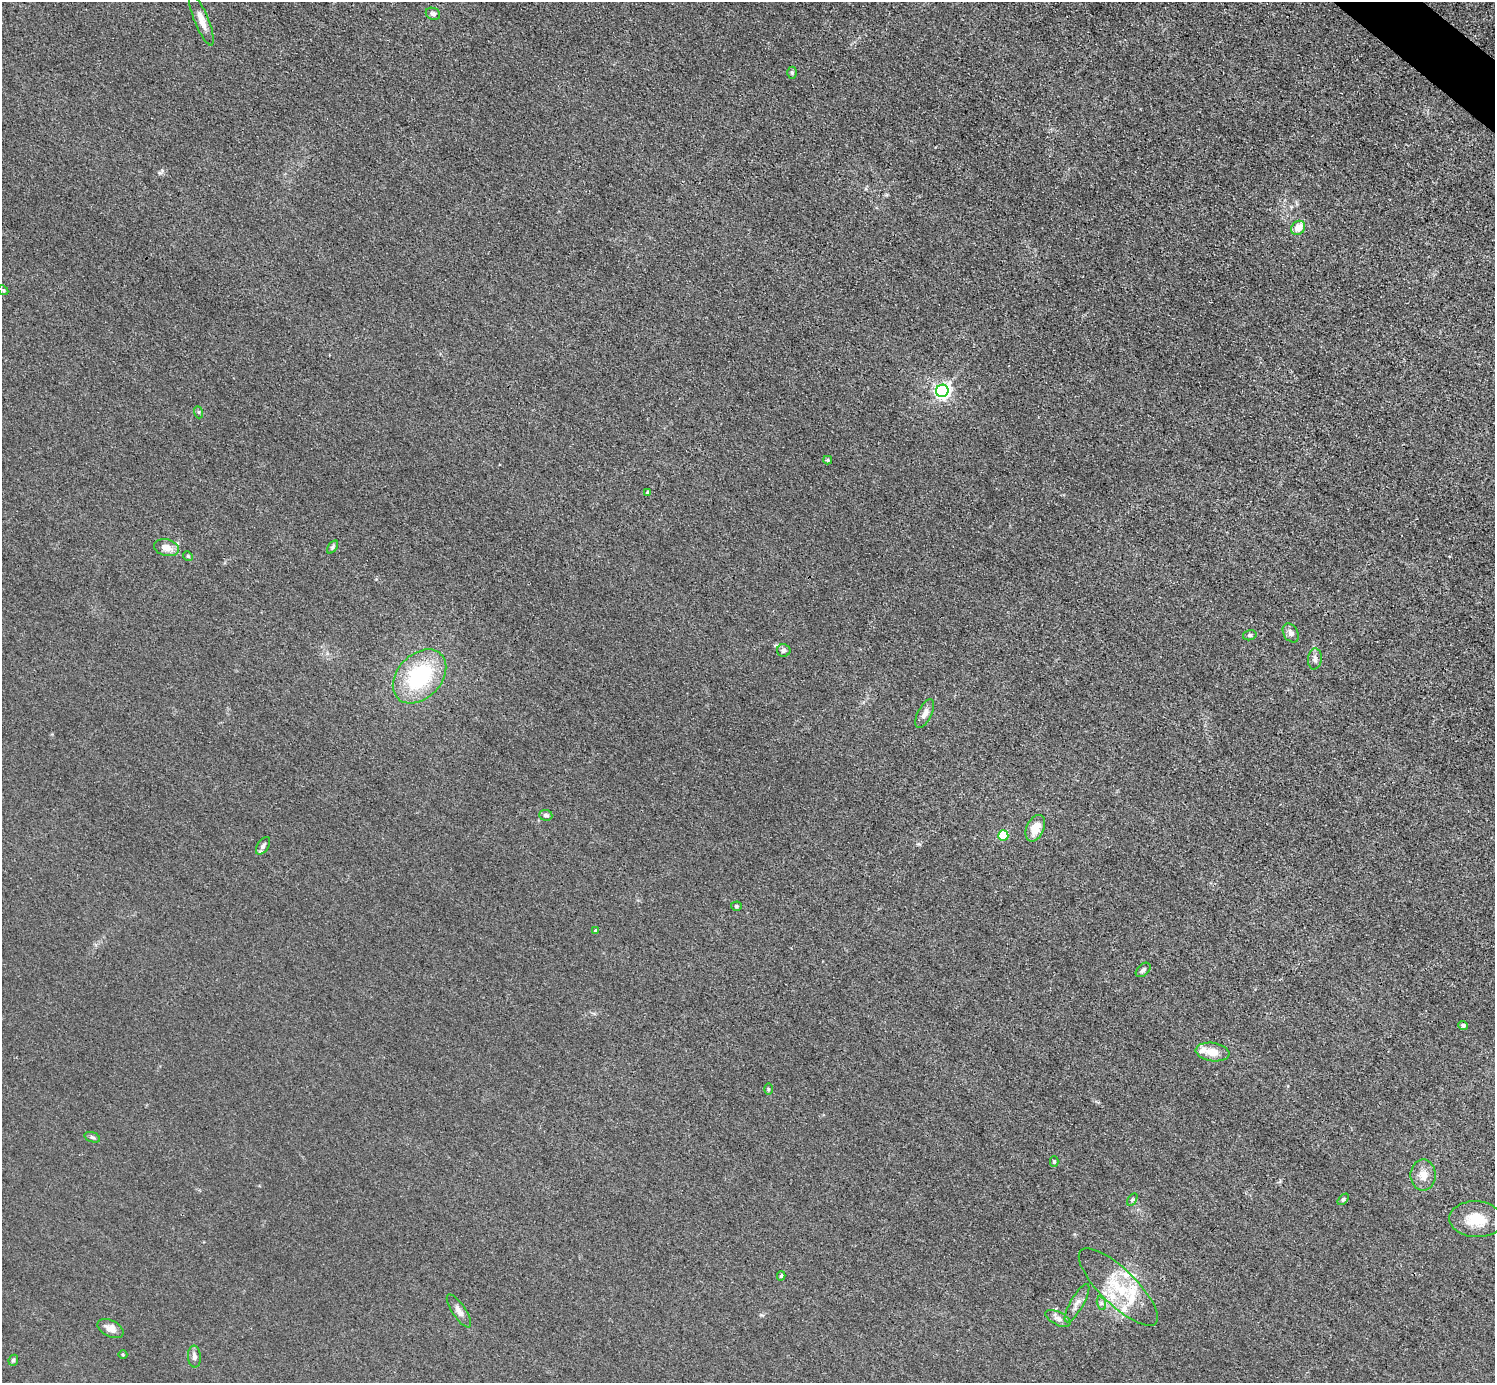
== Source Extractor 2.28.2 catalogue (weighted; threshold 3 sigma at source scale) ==
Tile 10 of 4 x 4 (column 2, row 3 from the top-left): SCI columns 1494-2986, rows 1679-3059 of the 5974 x 5976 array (HDU 1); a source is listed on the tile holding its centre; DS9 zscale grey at full resolution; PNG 1497 x 1385 px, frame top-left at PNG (2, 2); each listed source drawn as its Kron ellipse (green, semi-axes under 4 px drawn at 4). Shown black and unused: <1% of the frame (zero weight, under 3 of 4 exposures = <1% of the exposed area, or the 3 px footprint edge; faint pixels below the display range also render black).
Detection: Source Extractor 2.28.2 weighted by HDU 2 'WHT'; one run over the whole footprint, this tile lists its part. Background 0.016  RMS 0.0044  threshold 0.0197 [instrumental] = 3 sigma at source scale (4.5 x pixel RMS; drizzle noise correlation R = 1.50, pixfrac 1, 0.05/0.05 arcsec/px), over >= 5 px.
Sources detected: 50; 6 inside a brighter listed object's ellipse — not listed separately; the other 44 listed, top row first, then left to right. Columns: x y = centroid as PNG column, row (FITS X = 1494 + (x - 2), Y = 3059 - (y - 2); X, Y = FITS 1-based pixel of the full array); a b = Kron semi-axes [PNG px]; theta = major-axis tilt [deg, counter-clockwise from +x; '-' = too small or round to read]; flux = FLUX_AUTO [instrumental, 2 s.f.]
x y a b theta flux
433 14 7 6 - 1.3
201 20 27 7 -68 4.5
792 73 6 5 - 0.72
1298 228 8 6 47 5.7
3 290 5 4 - 0.54
942 391 6 6 - 130
198 412 6 4 -70 0.58
828 460 4 3 - 0.5
648 492 4 4 - 1.2
333 547 7 4 54 0.76
166 548 12 8 -14 4.1
188 556 5 4 - 0.56
1291 633 10 7 -57 1.9
1250 635 7 5 13 0.79
784 650 7 6 - 1.4
1315 659 10 7 85 1.6
419 676 31 22 46 39
925 713 15 7 63 2.5
546 815 6 5 - 1.1
1035 828 14 8 65 7
1003 836 5 5 - 20
263 846 10 5 55 1.2
736 906 5 4 - 0.59
596 931 4 3 - 1.3
1143 970 9 5 43 1.2
1463 1025 5 4 - 1.1
1212 1052 17 9 -8 6.2
768 1089 5 3 - 0.47
92 1137 8 5 -19 0.85
1054 1162 5 4 - 0.77
1423 1175 15 12 89 4.9
1343 1199 7 4 46 0.71
1132 1200 7 4 58 0.59
1476 1219 27 18 -4 12
781 1276 5 3 - 0.67
1118 1287 52 18 -44 21
1077 1303 22 6 60 2.9
1101 1303 7 4 -72 0.88
459 1311 19 6 -56 2.7
1058 1318 13 6 -27 2.1
111 1329 14 8 -27 3.4
123 1355 4 3 - 0.37
194 1357 11 6 -86 1.7
13 1360 5 4 - 0.73
Overlapping masked pixels (flux is a lower limit): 1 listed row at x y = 201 20